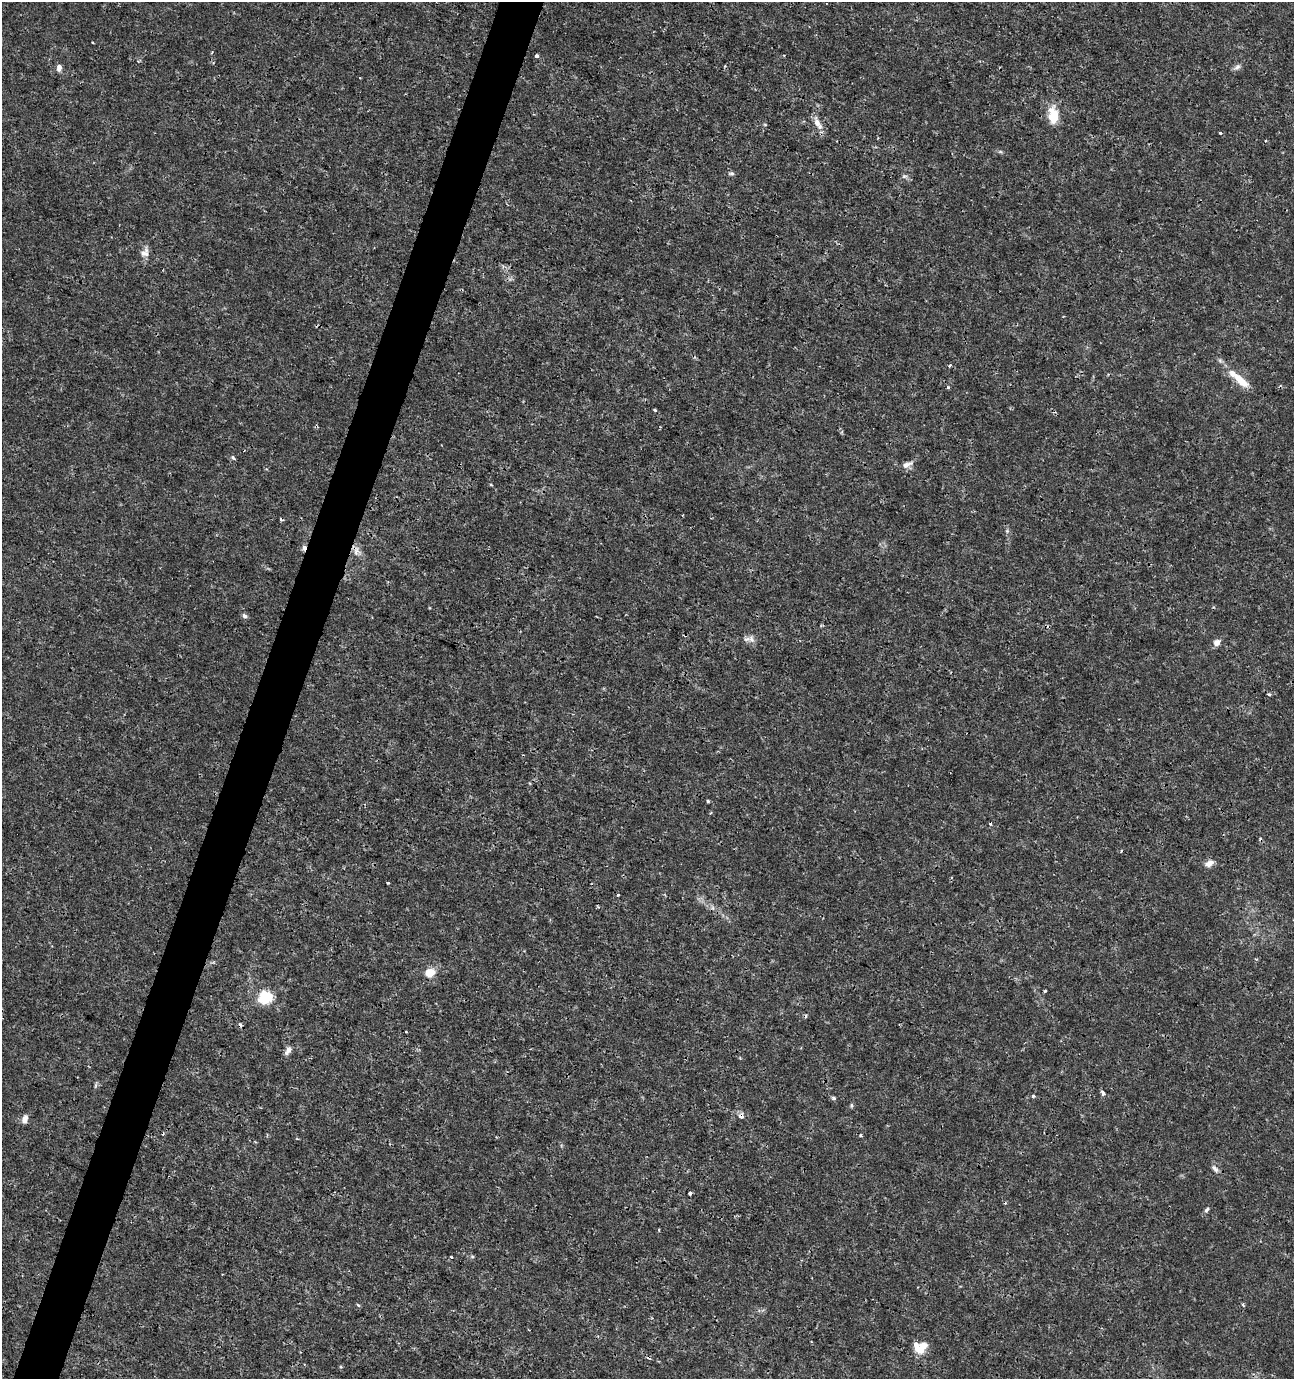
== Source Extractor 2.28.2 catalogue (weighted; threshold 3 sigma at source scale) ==
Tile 7 of 4 x 4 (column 3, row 2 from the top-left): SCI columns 2795-4086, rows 2763-4139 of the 5654 x 5517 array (HDU 1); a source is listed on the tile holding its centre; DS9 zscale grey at full resolution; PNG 1296 x 1381 px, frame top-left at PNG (2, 2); no overlay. Shown black and unused: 4% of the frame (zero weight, under 3 of 4 exposures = <1% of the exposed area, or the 3 px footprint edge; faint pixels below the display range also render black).
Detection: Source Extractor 2.28.2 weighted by HDU 2 'WHT'; one run over the whole footprint, this tile lists its part. Background 0.0017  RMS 0.001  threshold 0.00448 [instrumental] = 3 sigma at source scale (4.5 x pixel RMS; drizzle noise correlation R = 1.50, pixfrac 1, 0.0396/0.0396 arcsec/px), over >= 5 px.
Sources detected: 57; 8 cosmic-ray / hot-pixel residue — not listed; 2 inside a brighter listed object's ellipse — not listed separately; the other 47 listed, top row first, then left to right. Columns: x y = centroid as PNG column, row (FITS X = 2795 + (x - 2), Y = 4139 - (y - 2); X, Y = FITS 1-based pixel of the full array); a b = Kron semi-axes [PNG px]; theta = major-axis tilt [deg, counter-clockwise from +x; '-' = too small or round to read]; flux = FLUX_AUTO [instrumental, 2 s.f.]
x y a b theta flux
92 42 3 2 - 0.1
537 56 3 3 - 0.35
1237 67 10 6 30 0.34
59 68 9 6 80 0.42
1053 116 21 12 -87 2.2
817 122 18 8 -69 0.87
765 125 5 3 - 0.094
1220 133 3 3 - 0.14
1000 151 7 4 -19 0.15
731 173 8 5 -3 0.2
904 176 8 5 7 0.22
145 252 13 10 54 0.67
950 366 4 3 - 0.13
1240 380 23 9 -43 1.8
948 387 4 3 - 0.21
655 410 4 3 - 0.13
233 458 8 4 -62 0.16
907 465 15 6 24 0.58
1007 531 5 5 - 0.14
356 551 14 6 81 0.55
244 616 7 5 -36 0.25
751 639 12 7 -74 0.52
1217 642 9 8 - 0.55
1269 694 5 3 - 0.12
708 801 4 3 - 0.17
1209 863 12 7 32 0.61
388 883 4 3 - 0.088
618 894 3 3 - 0.17
430 973 8 7 - 2.1
1045 991 3 3 - 0.14
265 997 6 6 - 14
288 1051 11 6 58 0.49
96 1085 7 4 71 0.16
1103 1093 6 4 -58 0.34
1033 1096 5 4 - 0.12
833 1098 5 5 - 0.19
851 1105 7 3 83 0.14
741 1116 5 4 - 0.56
25 1119 11 7 73 0.53
1215 1169 12 6 -52 0.39
690 1193 3 3 - 0.39
1207 1210 9 5 53 0.22
659 1230 4 2 - 0.077
472 1256 5 3 - 0.12
451 1257 4 2 - 0.085
1243 1305 4 3 - 0.17
917 1347 20 9 -60 1.1
Overlapping masked pixels (flux is a lower limit): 1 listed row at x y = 741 1116